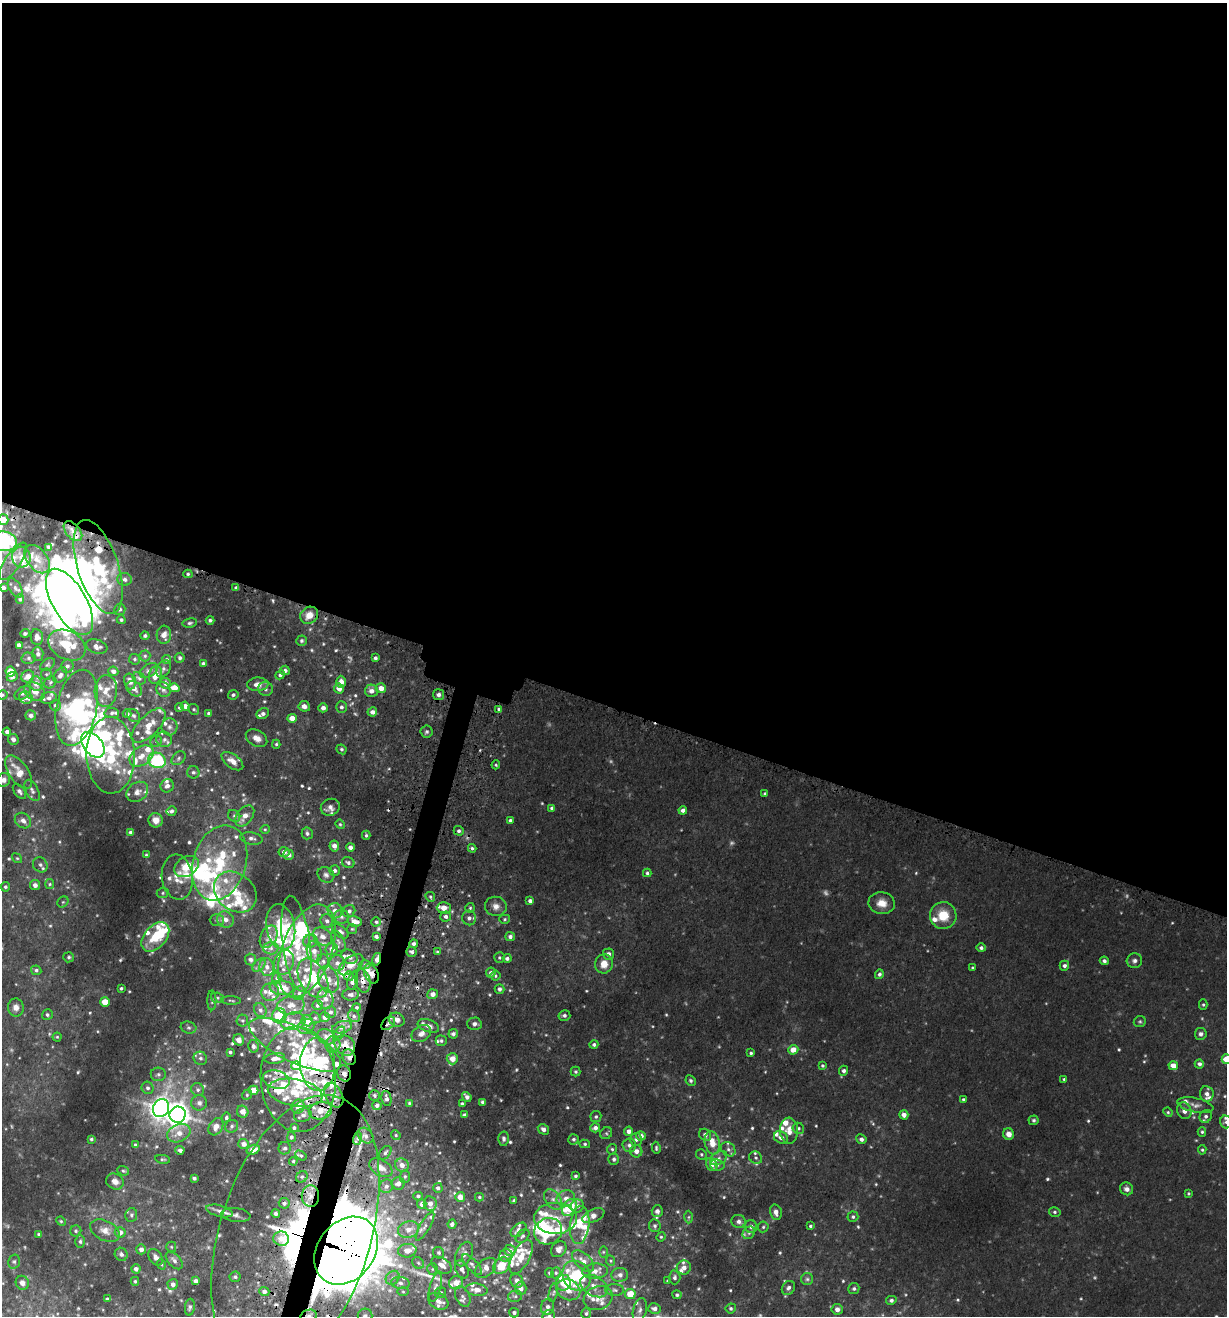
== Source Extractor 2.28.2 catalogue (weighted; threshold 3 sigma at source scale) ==
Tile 3 of 4 x 4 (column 3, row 1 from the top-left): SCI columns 2801-4025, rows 3993-5306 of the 5430 x 5367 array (HDU 1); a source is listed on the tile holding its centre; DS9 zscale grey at full resolution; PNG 1229 x 1318 px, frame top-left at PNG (2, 3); each listed source drawn as its Kron ellipse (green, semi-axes under 4 px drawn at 4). Shown black and unused: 55% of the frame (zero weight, under 3 of 5 exposures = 5% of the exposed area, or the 3 px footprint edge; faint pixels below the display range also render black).
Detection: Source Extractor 2.28.2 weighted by HDU 2 'WHT'; one run over the whole footprint, this tile lists its part. Background 0.0368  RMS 0.0054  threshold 0.0244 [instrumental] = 3 sigma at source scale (4.5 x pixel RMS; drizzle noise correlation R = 1.50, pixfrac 1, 0.05/0.05 arcsec/px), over >= 5 px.
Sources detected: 788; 13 too faint to see at this stretch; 15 inside a brighter object's white glare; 10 cosmic-ray / hot-pixel residue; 1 long thin detection or spike segment (spike, bleed or trail) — neither listed nor drawn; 156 inside a brighter listed object's ellipse — not listed separately; of the other 593, all 500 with FLUX_AUTO >= 0.698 (the completeness limit of this list) listed and drawn (93 fainter detections not listed), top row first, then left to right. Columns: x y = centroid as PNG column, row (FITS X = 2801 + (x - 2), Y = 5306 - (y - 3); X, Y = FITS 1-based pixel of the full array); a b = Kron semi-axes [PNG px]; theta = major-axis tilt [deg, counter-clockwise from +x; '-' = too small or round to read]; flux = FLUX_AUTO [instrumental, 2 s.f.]
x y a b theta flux
3 520 5 5 - 5.5
73 531 12 7 -49 3.2
3 541 13 10 -6 90
49 547 3 3 - 0.87
21 557 10 9 - 4.3
37 559 16 10 -52 5.1
13 561 22 8 57 3.2
98 567 49 20 -72 65
188 574 4 4 - 0.93
125 579 7 6 - 2.3
236 587 3 3 - 0.78
3 588 4 4 - 1.9
15 588 11 6 -59 1.7
20 599 5 4 - 0.86
69 602 37 17 -60 180
120 609 6 5 - 1.2
309 615 9 8 - 5.6
121 620 4 4 - 0.95
210 620 4 4 - 1.2
190 623 7 4 9 1.1
25 633 5 3 - 1.1
164 635 9 7 87 3.9
145 636 4 4 - 1
37 637 8 6 -81 2.3
302 641 5 5 - 1
19 645 4 4 - 2
67 645 20 14 -28 21
97 647 11 7 -16 3
38 654 7 5 -87 1.8
145 656 5 5 - 0.92
29 658 7 5 -2 1.2
180 658 5 5 - 1.3
375 658 4 3 - 1.4
135 659 6 5 - 0.98
167 660 5 4 - 1
47 664 8 5 36 0.95
203 664 4 3 - 1.6
67 666 6 6 - 1.6
163 669 9 6 56 1.5
149 670 10 6 32 1.8
285 670 5 4 - 1.5
10 671 5 5 - 9.4
113 671 5 4 - 2.1
46 674 6 5 - 0.83
60 675 9 6 55 1.9
155 675 9 6 75 6.2
280 675 5 4 - 1.2
28 676 6 6 - 4.9
12 677 6 4 24 1.5
139 678 7 5 -37 1.2
130 681 8 5 -76 3.2
50 682 7 5 48 1
341 682 6 5 - 3.5
165 683 5 5 - 2.1
36 684 7 6 - 4
258 684 11 6 2 4.1
174 688 5 4 - 6.2
381 688 5 5 - 4.4
134 689 9 6 -41 2.3
265 689 7 7 - 1.8
339 689 5 5 - 4
163 690 7 7 - 1.8
106 691 16 11 86 6.2
371 691 6 6 - 3
35 692 11 8 -34 3.9
23 693 9 5 37 1.9
2 695 5 4 - 0.76
233 695 5 4 - 1.1
439 695 5 5 - 1.6
26 698 7 6 - 1.8
49 698 8 6 14 1.9
55 705 5 5 - 1.2
185 706 4 4 - 3.4
304 706 6 5 - 2.5
179 707 4 3 - 1.1
341 707 6 5 - 1.6
77 708 38 20 78 65
323 708 4 4 - 2.4
194 709 6 5 - 0.91
499 709 4 4 - 1
372 712 5 4 - 2.5
112 713 7 5 -2 1.2
208 713 4 4 - 0.93
127 714 4 4 - 1.3
263 714 6 5 - 2
31 715 5 5 - 2.2
133 716 7 5 -43 1.1
292 718 5 4 - 5.7
149 726 22 10 45 8.4
169 727 8 8 - 2.3
7 732 4 4 - 1.8
427 732 6 6 - 1.2
257 738 11 7 -30 4.3
13 739 6 5 - 2.4
164 739 8 7 - 2
156 741 6 5 - 1.2
276 744 4 4 - 0.82
93 745 15 9 -50 300
341 749 5 4 - 1
111 755 38 24 -88 42
142 756 13 9 34 5.5
178 758 8 5 44 1.4
157 760 9 7 -20 49
232 761 12 6 -36 4.4
496 765 4 4 - 0.73
19 772 19 9 -56 9.1
193 772 6 6 - 1.4
4 780 7 6 - 2.9
167 786 7 6 - 2.6
32 790 11 6 -63 2
19 791 8 5 -52 1.7
137 792 12 9 38 3.6
765 794 3 3 - 1
330 807 10 8 23 2.9
552 808 4 3 - 1.7
683 810 4 4 - 2.6
171 811 5 5 - 1.5
234 816 6 5 - 1.4
245 816 12 7 52 5.2
156 820 7 7 - 4.3
510 820 4 3 - 1.1
23 821 9 7 -41 3.1
340 824 5 4 - 0.72
265 829 5 4 - 0.71
459 831 5 4 - 1.4
131 832 4 3 - 1.8
307 833 6 5 - 1.4
366 835 4 4 - 0.85
252 838 11 6 -9 2.3
334 846 5 5 - 3.2
350 847 4 4 - 2.6
472 848 4 4 - 1
284 852 5 5 - 2.3
146 855 4 3 - 0.72
289 855 5 5 - 2.3
17 858 5 4 - 0.72
348 862 6 5 - 1.3
220 863 38 26 73 45
40 865 8 7 - 1.7
186 866 13 9 31 9.5
335 871 5 5 - 1.5
647 873 4 4 - 1.1
326 875 9 7 -35 1.9
177 877 23 15 -83 9.1
50 884 5 4 - 0.75
35 885 5 5 - 2.6
5 887 5 4 - 1
235 892 23 18 -40 17
163 893 6 5 - 0.87
430 897 5 4 - 0.91
530 901 4 4 - 1.8
63 902 6 5 - 0.86
882 903 13 10 -9 6.3
496 906 11 9 -6 3.5
444 908 7 5 -1 5.5
470 908 5 5 - 0.82
335 911 8 7 - 3.6
349 911 6 6 - 1.7
943 916 13 13 - 12
341 917 7 7 - 1.8
446 917 5 5 - 2
469 918 7 7 - 2.2
225 919 8 7 - 4
505 919 5 4 - 0.84
217 920 7 6 - 1.4
327 921 7 6 - 1.8
354 921 7 5 -12 5.1
376 922 4 4 - 1.1
281 927 23 14 -80 17
352 929 5 5 - 0.78
340 931 9 5 -36 2
376 936 4 3 - 1.4
155 937 17 10 49 20
269 937 12 8 62 3.5
323 937 10 8 -35 3.8
510 937 5 4 - 1.8
310 941 7 6 - 2.2
338 941 11 6 -66 2.2
296 944 48 14 -82 23
414 944 4 4 - 1.6
271 948 7 6 - 1.9
981 948 4 4 - 1.5
332 949 6 6 - 4
307 951 48 25 70 36
314 951 11 7 -76 3.4
412 952 5 5 - 1.3
437 952 4 4 - 0.78
608 954 5 5 - 2.5
69 957 5 5 - 1.1
349 957 8 6 -35 2.6
499 957 5 5 - 0.85
507 958 4 4 - 1.3
377 959 6 3 77 4.6
251 960 6 5 - 1.5
323 961 7 5 -74 1.6
1104 961 4 4 - 1.5
1134 961 8 7 - 2
284 962 13 9 69 5.6
337 963 8 7 - 2.8
604 964 9 9 - 6.4
259 965 8 5 45 1.3
351 965 14 8 36 6.1
365 965 6 4 -1 1.3
1064 966 5 4 - 1.6
267 967 9 7 -80 2.6
973 968 3 3 - 0.77
36 970 5 4 - 1.2
491 973 5 5 - 1.6
371 974 10 7 -64 5.5
879 974 5 4 - 1.4
349 976 5 5 - 1.1
495 976 5 5 - 1
277 978 5 5 - 0.9
313 978 21 13 -62 20
328 979 14 10 -70 6
353 980 9 5 74 3.8
363 981 12 7 -78 4.6
121 988 3 3 - 0.79
282 988 12 7 -6 9
500 989 5 5 - 1.9
270 992 9 8 - 3.7
299 993 7 5 62 1.6
433 994 5 5 - 3.5
351 995 8 6 4 2.1
217 998 6 5 - 0.9
325 999 10 8 -79 4
212 1000 10 4 -89 1.1
231 1000 10 3 -2 0.8
105 1002 5 4 - 9.1
291 1005 14 9 6 5.6
317 1005 5 5 - 1.2
1203 1005 5 4 - 0.78
16 1007 9 8 - 3.2
356 1007 4 4 - 1.1
260 1010 7 6 - 1.6
330 1012 6 5 - 1.7
47 1015 5 5 - 1.1
564 1015 6 5 - 1.5
279 1016 7 7 - 32
354 1016 6 5 - 1.6
325 1017 5 5 - 3.3
315 1018 6 5 - 0.89
242 1020 6 5 - 1.1
397 1020 8 6 -28 3.8
293 1021 12 8 10 4.4
307 1021 6 5 - 7.7
1140 1022 6 5 - 0.99
388 1023 8 5 41 2.1
474 1024 7 6 - 1.9
306 1026 9 7 30 2.6
428 1026 11 6 -20 3.6
342 1027 10 6 14 2.8
189 1028 8 6 -16 1.3
339 1034 8 5 54 1.7
421 1034 10 7 32 3.1
453 1034 5 5 - 1.7
1201 1034 6 6 - 1.6
57 1037 4 4 - 0.73
326 1037 9 7 -35 2.7
239 1040 6 5 - 2.7
441 1041 5 5 - 1.1
333 1044 8 7 - 3.2
594 1044 4 4 - 1.2
295 1045 50 17 -26 28
345 1045 11 9 -44 8.6
253 1046 6 5 - 1.4
793 1050 5 5 - 5.2
230 1052 3 3 - 0.94
751 1053 3 3 - 0.89
349 1057 8 6 -61 4
200 1058 7 6 - 1.5
275 1058 10 5 7 3.1
452 1059 5 5 - 5.7
1226 1059 5 4 - 8.8
318 1064 26 17 -88 51
1199 1064 4 4 - 1.7
296 1066 5 4 - 7.7
822 1066 4 4 - 0.86
1173 1066 5 4 - 5.2
844 1071 5 4 - 1.6
576 1072 5 5 - 0.83
344 1073 8 6 -65 2.8
158 1074 7 6 - 1.5
298 1079 53 37 -86 81
1064 1079 4 3 - 0.7
276 1080 14 9 -16 4.5
691 1080 5 4 - 1
148 1088 6 6 - 1.6
198 1090 7 6 - 1.3
254 1090 4 4 - 8.4
295 1093 28 13 -10 19
1207 1094 8 6 -84 2.8
247 1095 5 4 - 0.75
334 1095 13 8 -62 5.4
375 1095 5 5 - 1.2
467 1097 5 4 - 2.2
386 1098 8 5 -76 2
963 1099 3 3 - 0.85
483 1102 4 3 - 1.9
199 1103 8 7 - 1.9
409 1103 3 3 - 0.71
462 1104 4 3 - 1.1
377 1105 4 4 - 2.3
1195 1105 18 7 -12 3.3
298 1107 7 6 - 6.2
161 1108 9 8 - 360
320 1111 12 8 12 7.2
1184 1111 8 7 - 3.3
243 1112 6 5 - 4.3
1168 1112 5 4 - 0.74
178 1115 8 8 - 380
303 1115 9 6 15 2.5
465 1115 3 3 - 1.2
904 1115 5 4 - 3.5
1206 1116 7 6 - 1.6
596 1117 5 5 - 1.1
226 1118 5 4 - 1.1
1034 1120 5 5 - 1
1226 1122 6 6 - 1.1
232 1126 7 6 - 1.3
216 1127 9 6 60 4.2
294 1128 4 4 - 1.1
595 1128 5 4 - 2.4
798 1128 6 5 - 1.1
543 1129 6 5 - 2.1
629 1131 4 4 - 3
789 1131 13 9 -87 5.5
1202 1132 4 4 - 0.83
179 1133 12 8 23 5.8
606 1133 6 5 - 1
1009 1134 6 5 - 3.5
396 1135 5 4 - 0.76
705 1135 6 5 - 2.1
366 1136 9 7 -45 2.7
641 1136 5 4 - 2.9
291 1137 5 4 - 1.4
781 1137 7 6 - 2.6
91 1139 3 3 - 0.86
358 1139 6 4 72 1.5
504 1139 7 5 -88 1.6
573 1139 5 5 - 1.2
861 1139 5 5 - 2.2
636 1140 6 6 - 1.4
712 1143 12 7 -79 8
244 1144 5 5 - 3.5
585 1144 5 4 - 0.87
135 1145 4 3 - 1.3
629 1145 7 7 - 1.8
285 1148 6 6 - 1.4
656 1148 6 4 -84 0.87
612 1149 5 4 - 0.88
728 1149 8 6 -45 1.7
180 1150 4 4 - 2
253 1150 7 4 19 5.4
1202 1150 5 4 - 0.77
636 1151 6 6 - 3.3
385 1153 8 5 52 1.3
701 1154 5 5 - 0.85
301 1156 6 4 -31 1.2
719 1158 9 6 34 1.9
756 1158 7 6 - 1.3
163 1159 7 4 -9 0.86
614 1159 6 5 - 1.4
293 1161 4 3 - 0.75
402 1165 7 6 - 3.7
712 1165 7 5 -64 4.9
717 1165 7 5 -7 1.4
381 1168 12 8 -32 4.3
123 1171 6 4 -21 0.84
405 1176 6 5 - 1.1
575 1176 4 4 - 1.1
302 1177 6 5 - 1.4
194 1178 3 3 - 1.1
115 1181 9 7 -29 3.6
398 1184 6 6 - 2.7
386 1186 7 6 - 2
438 1188 5 4 - 1.6
1127 1189 7 6 - 2.1
1189 1193 4 4 - 0.74
310 1196 10 8 88 5.9
418 1196 4 3 - 0.92
460 1197 5 5 - 6.2
479 1197 4 4 - 0.71
566 1198 9 8 - 4.2
553 1199 11 7 -54 3.4
514 1200 4 3 - 0.96
284 1203 5 5 - 1.9
422 1204 5 4 - 2.5
430 1204 7 6 - 3.5
577 1206 7 6 - 2.3
569 1207 9 6 54 26
220 1211 13 5 -14 2.8
657 1211 5 5 - 2.7
776 1212 8 5 -76 3
1055 1212 6 4 -14 1.1
276 1213 4 4 - 1.6
131 1215 7 6 - 1.3
236 1215 14 7 -7 2.4
593 1216 12 6 24 4.2
689 1217 6 4 89 0.95
853 1217 5 5 - 1.2
555 1218 21 15 -1 11
61 1221 5 4 - 0.7
739 1221 7 6 - 2.3
452 1224 4 4 - 2.1
579 1225 19 9 84 7.9
425 1226 16 5 60 2.5
655 1226 6 5 - 1.4
810 1226 4 3 - 0.87
751 1227 6 6 - 2.5
763 1227 5 5 - 0.93
408 1230 10 8 20 4.9
518 1230 9 5 39 2.6
76 1231 5 5 - 0.99
105 1231 16 10 -27 4.9
548 1231 14 13 - 33
120 1232 5 5 - 3.6
749 1233 7 5 46 1.4
39 1234 3 3 - 0.82
295 1234 144 75 72 2800
523 1236 8 5 43 1.3
661 1237 5 4 - 0.74
281 1239 8 7 - 5
80 1241 6 5 - 1.1
171 1247 5 5 - 0.83
141 1249 5 5 - 2.6
559 1249 8 7 - 2.9
510 1250 6 5 - 3.6
346 1251 37 28 52 6400
407 1251 9 6 5 5.5
603 1252 6 4 90 0.85
439 1253 6 5 - 1.2
121 1254 7 6 - 1.4
464 1254 13 8 65 3.5
506 1255 6 6 - 2.1
156 1257 9 6 -56 2.3
521 1257 18 8 62 7.3
174 1260 10 6 -48 2.2
583 1261 13 7 -44 4.8
611 1261 5 3 - 0.7
14 1262 7 5 76 1.2
418 1263 6 5 - 1.1
161 1264 5 3 - 0.71
442 1265 11 7 -31 4.5
472 1265 13 5 -47 2.1
501 1266 9 7 46 12
684 1267 7 7 - 3.2
486 1268 12 8 42 4.3
136 1269 4 4 - 1.9
432 1269 6 5 - 0.99
462 1269 9 6 -64 2.3
595 1271 13 7 6 4.2
549 1273 5 3 - 0.71
556 1273 6 4 69 0.99
620 1275 8 7 - 2.4
577 1276 15 13 -56 33
235 1277 5 5 - 1.1
674 1277 7 6 - 1.5
393 1278 7 6 - 2
807 1279 6 6 - 1.3
135 1281 4 4 - 0.82
195 1281 4 4 - 2
517 1281 7 6 - 2.8
668 1281 4 3 - 0.81
22 1283 7 6 - 2.9
400 1283 9 6 -7 2.3
456 1283 7 6 - 5.7
564 1283 8 7 - 6.6
173 1284 5 5 - 2.4
594 1286 15 9 -30 5.2
435 1287 15 5 74 2.6
521 1288 7 5 -89 3.5
788 1288 7 6 - 1.9
854 1288 5 5 - 1
476 1290 11 6 -8 4.4
568 1290 12 10 -25 6.4
615 1290 9 6 -2 1.6
264 1291 5 4 - 2.3
403 1292 6 4 -1 0.78
441 1293 5 5 - 1
553 1293 9 4 78 1.1
630 1294 5 5 - 8.9
677 1295 5 4 - 0.98
463 1296 11 7 -65 1.9
515 1296 7 5 10 1.4
598 1298 15 11 21 5.8
107 1299 3 3 - 1.4
891 1300 5 4 - 1.3
438 1301 11 7 -30 3.3
190 1307 8 5 83 1.2
548 1307 8 6 78 2.6
731 1308 5 5 - 1
654 1309 6 5 - 2.4
837 1309 5 5 - 1.9
640 1310 12 6 76 2.8
514 1313 5 4 - 1.5
586 1313 5 4 - 1.1
309 1316 8 6 14 2.6
365 1316 7 7 - 1.9
549 1316 6 6 - 2.1
Overlapping masked pixels (flux is a lower limit): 16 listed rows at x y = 354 921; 377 959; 371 974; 363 981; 388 1023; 345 1045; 349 1057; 318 1064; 344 1073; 298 1079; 298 1107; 320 1111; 310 1196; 295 1234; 346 1251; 309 1316
Isophote crosses this tile's border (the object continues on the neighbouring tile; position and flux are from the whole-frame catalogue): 13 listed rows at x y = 3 520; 3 541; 3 588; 2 695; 4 780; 1226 1059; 1226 1122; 346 1251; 514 1313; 586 1313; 309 1316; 365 1316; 549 1316